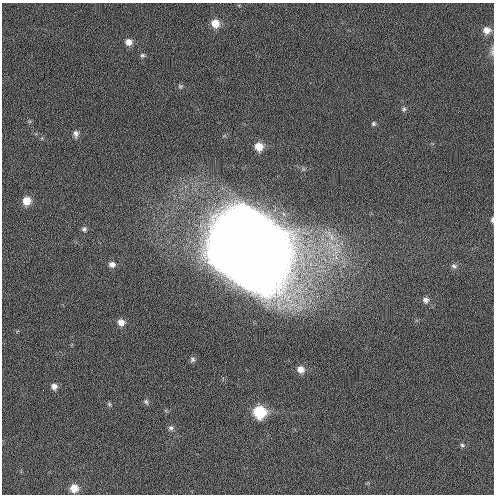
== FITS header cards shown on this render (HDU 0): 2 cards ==
NAXIS1  =                  492 / Axis length
NAXIS2  =                  492 / Axis length

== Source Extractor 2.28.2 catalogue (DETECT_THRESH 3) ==
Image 492 x 492 px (HDU 0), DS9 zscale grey, 1 PNG px = 1 image px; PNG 496 x 496 px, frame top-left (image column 1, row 492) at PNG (2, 3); no overlay
Background 2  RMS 3.3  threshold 9.76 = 3 sigma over >= 5 px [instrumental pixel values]
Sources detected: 27; all 27 listed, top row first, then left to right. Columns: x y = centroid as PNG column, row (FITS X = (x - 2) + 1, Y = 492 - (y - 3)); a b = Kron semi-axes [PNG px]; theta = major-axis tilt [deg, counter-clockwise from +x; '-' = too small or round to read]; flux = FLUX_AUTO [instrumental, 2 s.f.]
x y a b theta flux
215 23 8 7 - 2800
487 30 9 8 - 1700
129 42 7 7 - 1500
492 51 14 5 -89 730
142 55 6 5 - 400
180 86 7 5 -13 350
404 109 6 5 - 370
373 124 5 5 - 330
76 134 7 6 - 780
259 146 8 7 - 2800
27 201 7 7 - 2900
492 220 7 4 -90 540
84 229 6 5 - 490
249 248 61 55 -49 850000
112 264 7 6 - 1000
454 266 8 7 - 710
425 300 8 8 - 950
121 322 8 7 - 1600
193 359 8 7 - 650
301 369 9 8 - 1700
54 386 7 7 - 1100
146 402 8 6 -63 550
109 404 6 5 - 370
259 412 9 8 - 13000
171 428 8 7 - 650
462 445 6 5 - 430
74 488 8 8 - 2900
At the frame edge (FLAGS 8, measured only in part): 2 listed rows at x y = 492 51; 492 220